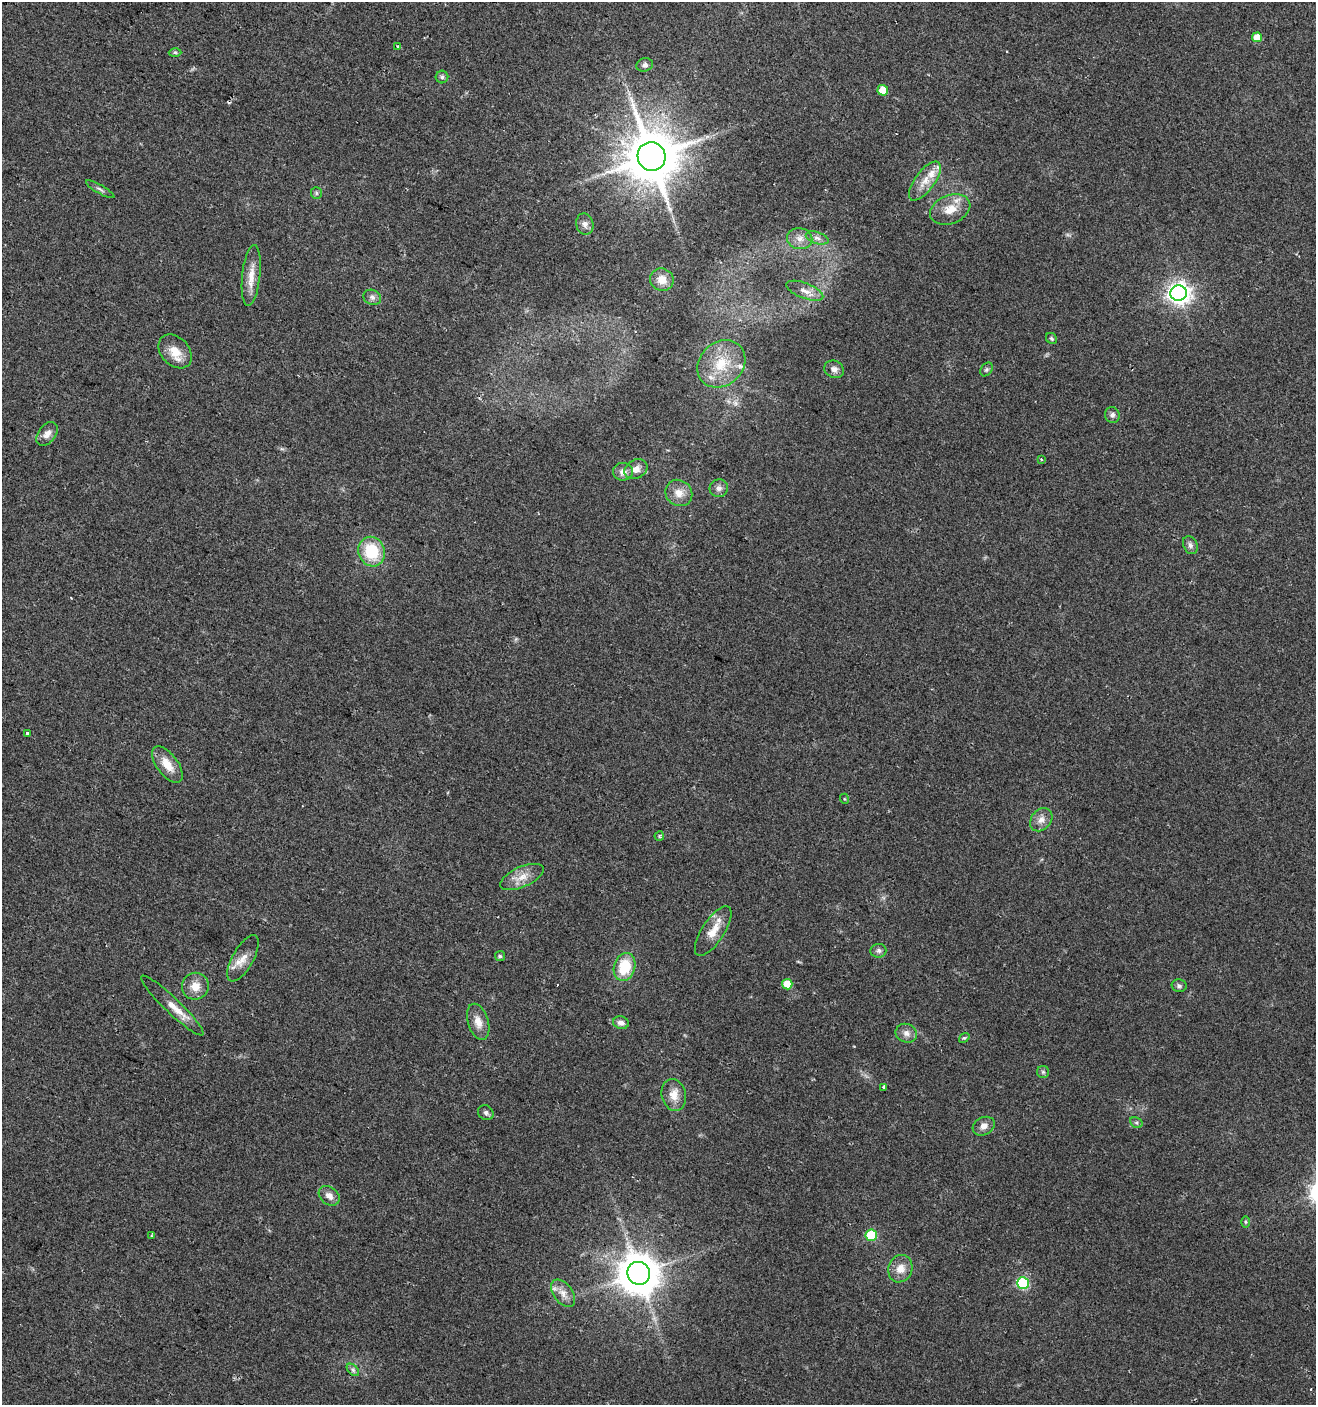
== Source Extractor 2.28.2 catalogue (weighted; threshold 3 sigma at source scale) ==
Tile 11 of 4 x 4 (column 3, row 3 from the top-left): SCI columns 2933-4246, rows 1417-2819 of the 5798 x 5644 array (HDU 1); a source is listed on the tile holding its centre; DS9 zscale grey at full resolution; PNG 1318 x 1407 px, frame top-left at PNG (2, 2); each listed source drawn as its Kron ellipse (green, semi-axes under 4 px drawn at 4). Shown black and unused: <1% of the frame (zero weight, under 2 of 3 exposures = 2% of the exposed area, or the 3 px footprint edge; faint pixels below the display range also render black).
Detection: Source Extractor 2.28.2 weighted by HDU 2 'WHT'; one run over the whole footprint, this tile lists its part. Background 0.0612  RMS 0.0087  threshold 0.0392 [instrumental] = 3 sigma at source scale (4.5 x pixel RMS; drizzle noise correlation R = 1.50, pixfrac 1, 0.0396/0.0396 arcsec/px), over >= 5 px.
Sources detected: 73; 3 cosmic-ray / hot-pixel residue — neither listed nor drawn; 3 inside a brighter listed object's ellipse — not listed separately; the other 67 listed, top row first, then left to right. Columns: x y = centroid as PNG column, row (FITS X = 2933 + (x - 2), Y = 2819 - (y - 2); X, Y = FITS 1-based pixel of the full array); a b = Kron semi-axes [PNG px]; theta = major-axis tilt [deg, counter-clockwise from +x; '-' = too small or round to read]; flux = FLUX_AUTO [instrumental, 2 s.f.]
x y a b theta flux
1257 37 5 5 - 11
398 47 3 3 - 2.6
175 52 6 4 -1 1.2
645 65 8 6 17 2.9
442 77 6 6 - 2
883 90 5 5 - 12
651 157 14 14 - 4200
925 181 23 10 53 12
100 189 16 3 -30 2
316 193 6 5 - 1.4
950 209 21 14 22 15
585 224 11 8 -77 3.9
817 238 12 6 -18 3.7
800 239 12 10 -11 7.4
251 275 31 9 84 12
662 280 12 11 - 9.1
805 291 19 7 -21 7.5
1179 293 8 7 - 520
372 297 9 7 -27 3.2
1051 338 6 5 - 1.3
175 351 19 14 -47 13
721 364 26 21 43 29
834 369 10 8 -25 4.3
986 369 7 5 55 1.8
1112 415 8 7 - 2.8
47 434 13 8 54 5.6
1041 459 4 3 - 0.84
636 469 12 9 29 6.4
623 472 10 9 - 4.8
719 488 9 9 - 3.6
679 493 14 12 -40 8.7
1190 545 9 6 -64 3
372 552 15 13 -71 35
27 734 3 3 - 3.5
167 765 21 10 -53 12
845 799 5 3 - 0.75
1041 820 13 9 48 6
659 836 5 4 - 1.3
522 877 23 10 23 10
713 931 29 11 57 14
878 951 8 7 - 2.5
500 956 5 5 - 1.4
243 958 26 10 61 10
624 967 14 10 74 26
787 984 5 5 - 15
195 986 13 13 - 10
1179 986 7 6 - 2.2
172 1005 42 7 -44 12
478 1022 19 10 -73 8.8
621 1023 8 6 -14 4.3
906 1033 11 9 -22 4.8
964 1038 5 4 - 1.1
1043 1072 6 6 - 1.7
884 1087 3 3 - 5.4
674 1095 16 12 -75 9.6
486 1113 8 7 - 2.3
1136 1123 6 5 - 1.6
984 1126 11 8 27 5.2
329 1196 11 8 -40 5.3
1245 1222 6 4 -89 1.1
871 1235 6 6 - 44
152 1236 4 3 - 1.8
900 1269 14 12 70 8.9
639 1273 11 11 - 2400
1023 1283 6 5 - 78
563 1293 15 9 -53 7.4
353 1370 7 4 -46 1.9